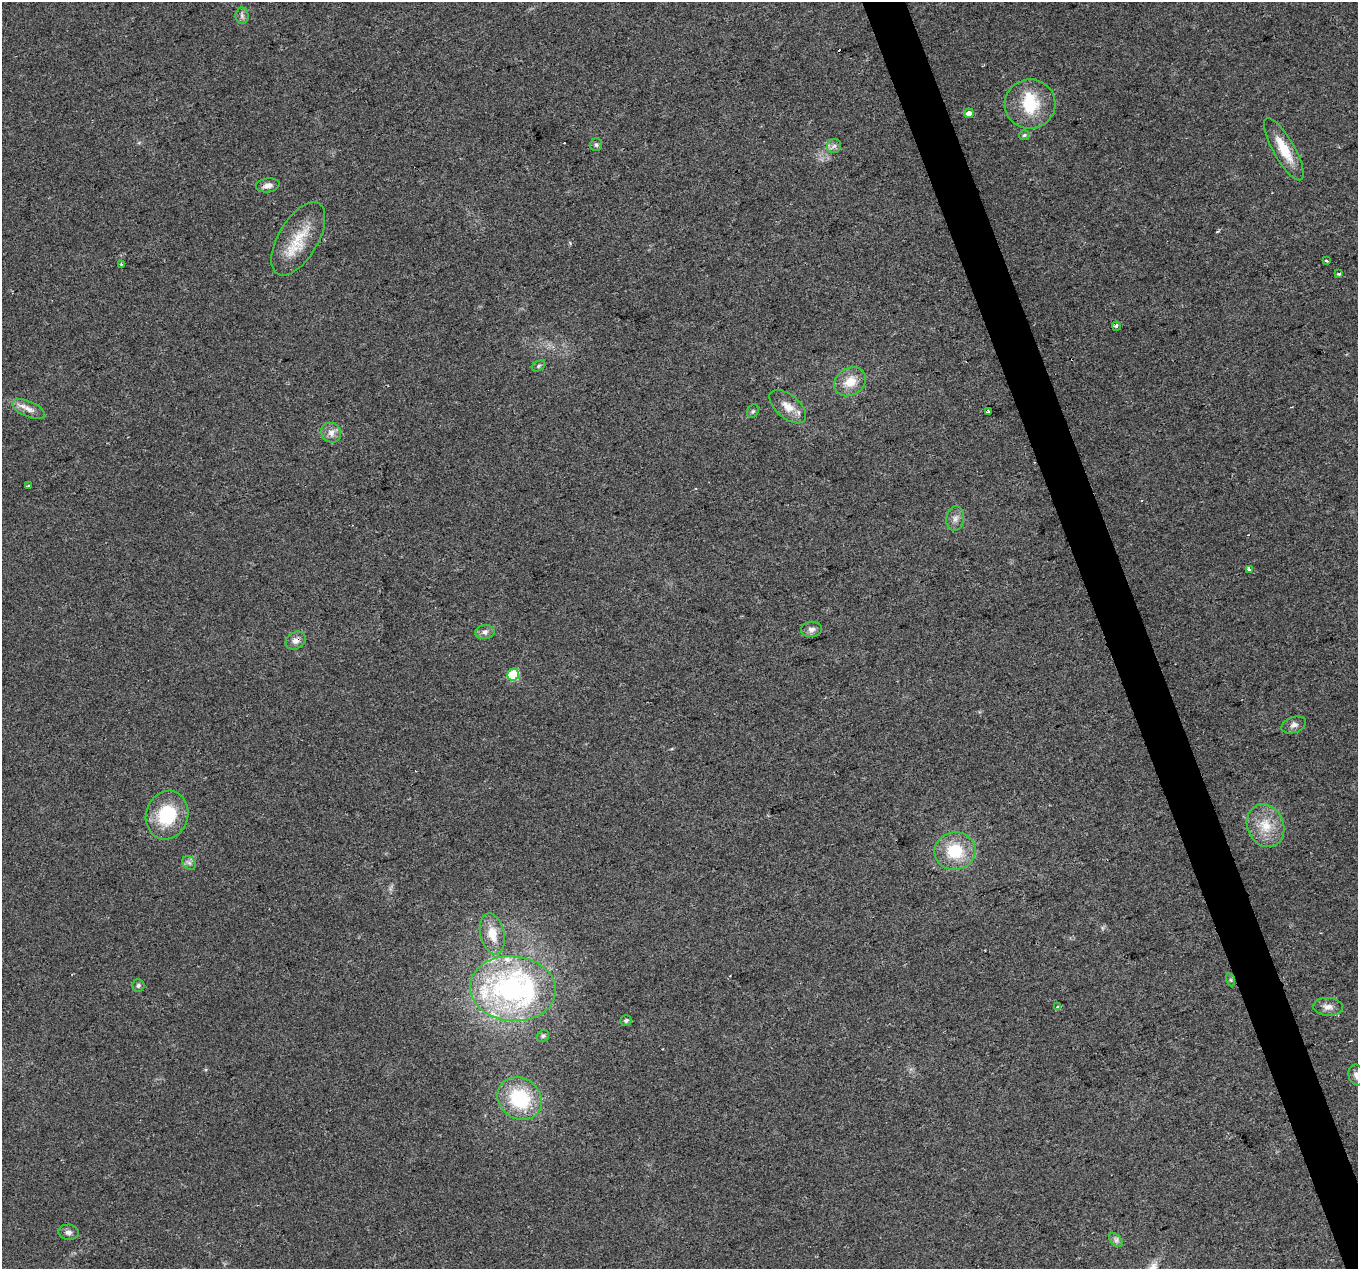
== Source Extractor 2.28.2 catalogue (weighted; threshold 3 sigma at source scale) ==
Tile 6 of 4 x 4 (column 2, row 2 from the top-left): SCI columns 1357-2712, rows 2600-3866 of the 5425 x 5251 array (HDU 1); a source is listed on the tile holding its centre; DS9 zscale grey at full resolution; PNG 1360 x 1271 px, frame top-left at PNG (2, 2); each listed source drawn as its Kron ellipse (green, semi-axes under 4 px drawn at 4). Shown black and unused: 3% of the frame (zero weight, under 2 of 3 exposures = <1% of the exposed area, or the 3 px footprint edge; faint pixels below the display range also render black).
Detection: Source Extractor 2.28.2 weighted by HDU 2 'WHT'; one run over the whole footprint, this tile lists its part. Background 0.0515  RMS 0.0069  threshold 0.0311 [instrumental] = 3 sigma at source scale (4.5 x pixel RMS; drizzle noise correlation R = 1.50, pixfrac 1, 0.0396/0.0396 arcsec/px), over >= 5 px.
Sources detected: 48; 1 inside a brighter object's white glare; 2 cosmic-ray / hot-pixel residue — neither listed nor drawn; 1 inside a brighter listed object's ellipse — not listed separately; the other 44 listed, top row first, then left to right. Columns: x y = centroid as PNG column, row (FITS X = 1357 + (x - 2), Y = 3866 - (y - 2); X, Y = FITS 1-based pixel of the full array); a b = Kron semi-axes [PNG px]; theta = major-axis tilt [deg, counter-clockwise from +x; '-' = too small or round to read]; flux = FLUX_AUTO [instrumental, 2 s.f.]
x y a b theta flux
242 16 8 6 -88 2.2
1030 104 25 25 - 30
969 113 5 5 - 4.2
1024 135 5 5 - 1.2
596 145 6 6 - 1.5
834 146 7 7 - 2.2
1284 149 35 10 -60 18
268 185 12 7 8 4
298 239 41 20 59 24
1326 261 3 3 - 1.9
121 264 3 2 - 0.83
1339 274 3 3 - 5.7
1116 326 4 4 - 2.3
539 366 7 5 29 1.3
850 382 17 13 34 12
788 407 22 11 -40 8.9
28 409 17 7 -23 5.5
753 411 7 5 62 1.3
988 412 4 3 - 6
331 433 10 9 - 4.8
28 485 3 2 - 0.91
955 518 12 9 83 4
1249 570 3 3 - 21
811 629 10 7 3 3.1
485 632 10 7 8 2.9
296 641 11 8 35 4.2
513 675 6 6 - 44
1294 725 13 7 19 3.3
167 815 25 21 72 36
1266 826 22 18 -66 17
955 851 20 18 7 27
189 863 7 6 - 2.1
492 934 21 12 -77 14
1231 980 6 4 -71 1
138 985 6 6 - 1.6
513 989 43 32 -6 170
1058 1006 3 3 - 3.2
1328 1007 15 9 -4 5.1
626 1020 5 5 - 1.6
543 1036 6 5 - 1.3
1357 1075 10 8 -72 4.1
520 1099 23 20 -35 47
68 1232 10 7 -4 2.8
1116 1240 8 5 -45 2
Overlapping masked pixels (flux is a lower limit): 1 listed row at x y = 296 641
Isophote crosses this tile's border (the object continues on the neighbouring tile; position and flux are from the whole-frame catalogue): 1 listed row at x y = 1357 1075